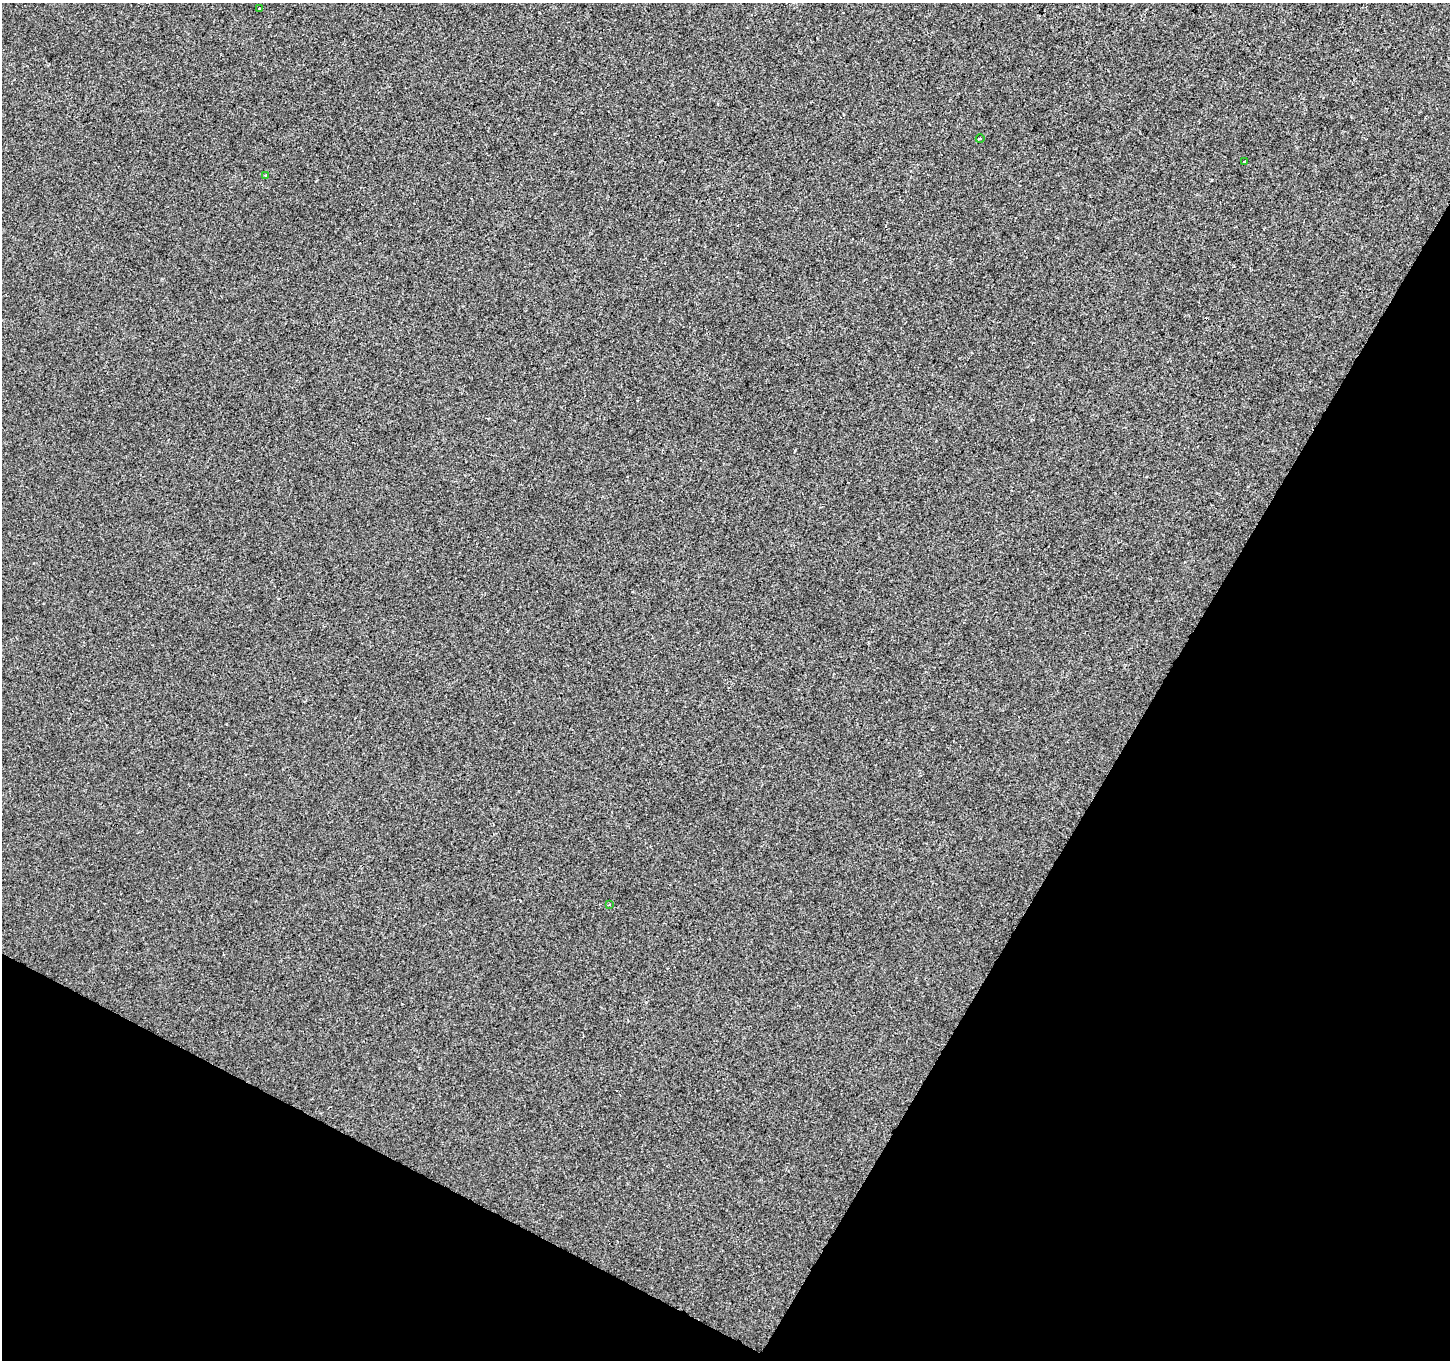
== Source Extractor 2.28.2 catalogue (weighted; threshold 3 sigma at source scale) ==
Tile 15 of 4 x 4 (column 3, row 4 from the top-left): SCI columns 2899-4346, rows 197-1554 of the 5801 x 5890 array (HDU 1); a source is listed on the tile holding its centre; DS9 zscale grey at full resolution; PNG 1452 x 1362 px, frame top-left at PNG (2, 3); each listed source drawn as its Kron ellipse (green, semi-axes under 4 px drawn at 4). Shown black and unused: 28% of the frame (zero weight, under 2 of 3 exposures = <1% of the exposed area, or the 3 px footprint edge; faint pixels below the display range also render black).
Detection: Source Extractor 2.28.2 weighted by HDU 2 'WHT'; one run over the whole footprint, this tile lists its part. Background 5.86e-04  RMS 0.0042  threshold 0.0187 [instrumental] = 3 sigma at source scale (4.5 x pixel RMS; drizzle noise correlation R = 1.50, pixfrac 1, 0.0396/0.0396 arcsec/px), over >= 5 px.
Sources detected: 6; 1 cosmic-ray / hot-pixel residue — neither listed nor drawn; the other 5 listed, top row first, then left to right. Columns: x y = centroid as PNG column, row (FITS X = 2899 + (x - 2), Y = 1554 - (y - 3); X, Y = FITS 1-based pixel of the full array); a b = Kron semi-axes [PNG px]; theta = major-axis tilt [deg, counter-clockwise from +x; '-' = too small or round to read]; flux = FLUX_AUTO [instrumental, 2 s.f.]
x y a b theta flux
259 9 3 3 - 7.7
980 139 4 3 - 0.41
1245 162 3 3 - 0.96
266 176 3 3 - 2.7
609 905 3 3 - 0.46